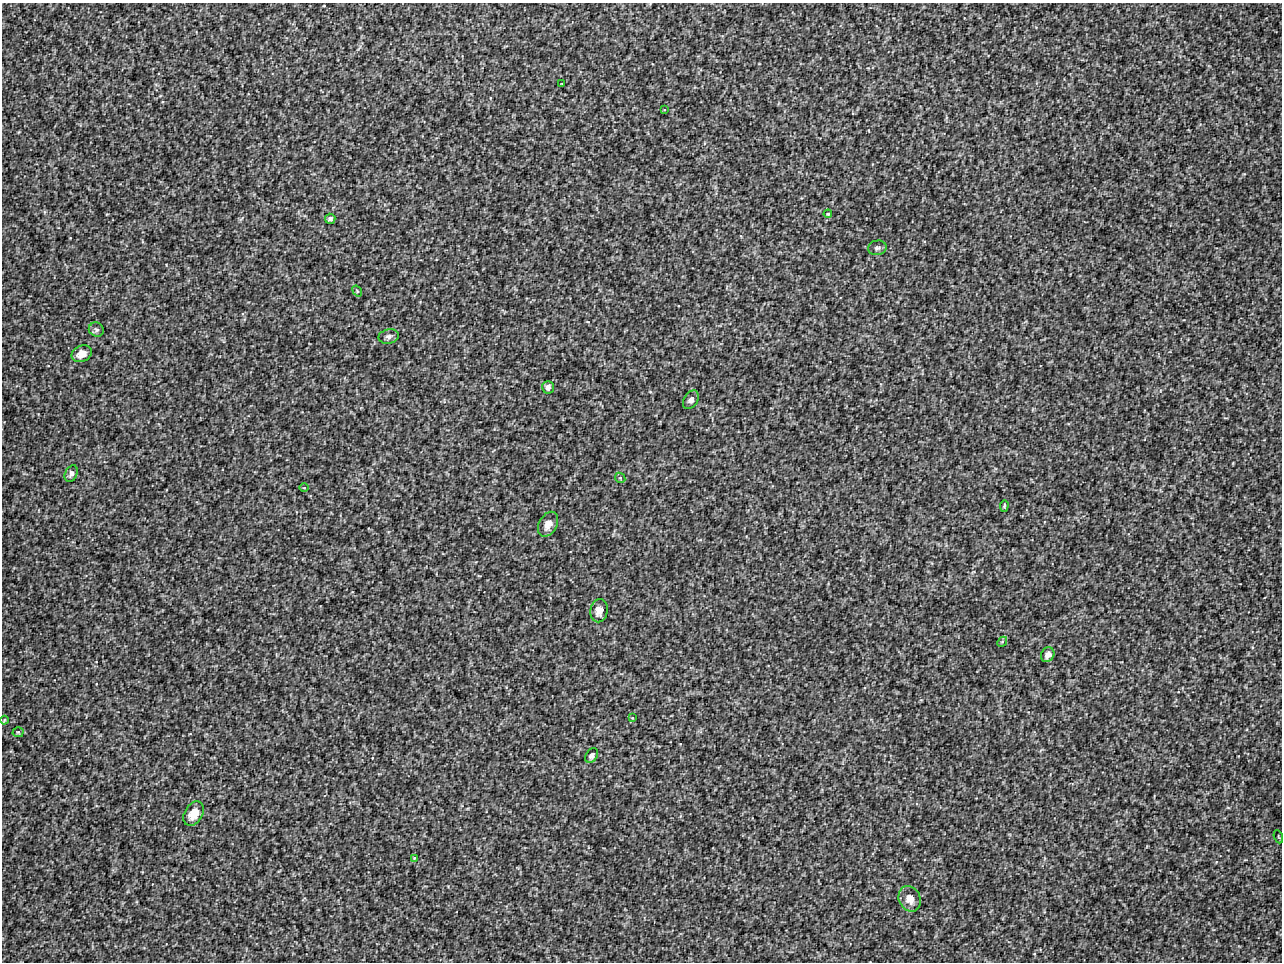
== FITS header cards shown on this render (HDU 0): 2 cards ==
NAXIS1  =                 1280 / image width
NAXIS2  =                  960 / image height

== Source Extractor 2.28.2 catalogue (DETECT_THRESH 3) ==
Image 1280 x 960 px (HDU 0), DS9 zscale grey, 1 PNG px = 1 image px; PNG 1284 x 964 px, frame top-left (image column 1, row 960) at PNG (2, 3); each listed source drawn as its Kron ellipse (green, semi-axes under 4 px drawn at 4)
Background 19.4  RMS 8.3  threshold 25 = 3 sigma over >= 5 px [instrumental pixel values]
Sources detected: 27; all 27 listed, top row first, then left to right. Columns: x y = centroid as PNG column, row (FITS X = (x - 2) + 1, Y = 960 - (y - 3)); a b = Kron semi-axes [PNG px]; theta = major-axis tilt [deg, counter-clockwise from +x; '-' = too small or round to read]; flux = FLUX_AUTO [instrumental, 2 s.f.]
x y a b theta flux
562 84 3 2 - 340
664 110 4 2 - 350
828 214 4 3 - 560
330 219 5 5 - 1400
877 248 9 7 11 1900
357 291 6 3 -54 500
96 330 7 7 - 1300
389 336 10 7 11 1900
82 354 10 8 23 5600
548 387 6 6 - 2000
691 400 10 7 56 2400
71 474 9 6 64 2000
620 478 5 5 - 770
304 488 5 3 - 500
1004 506 6 3 86 820
548 524 13 8 61 5000
599 611 12 8 80 4800
1002 642 5 4 - 810
1048 655 8 6 59 3000
632 718 4 4 - 400
4 720 4 3 - 590
18 732 5 5 - 750
592 755 8 5 55 1600
194 814 13 9 60 8200
1278 837 7 2 -69 450
414 858 3 3 - 400
910 899 13 10 -66 6200

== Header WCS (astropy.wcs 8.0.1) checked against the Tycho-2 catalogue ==
Header WCS as astropy/WCSLIB reads it (applying the file's SIP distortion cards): RA---TAN-SIP/DEC--TAN-SIP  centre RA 17:04:53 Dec -02:08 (256.22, -2.13 deg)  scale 1.72 arcsec/px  FOV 36.6' x 27.4'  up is +170 deg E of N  parity flipped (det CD > 0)
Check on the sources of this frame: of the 27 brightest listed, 11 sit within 2.6 arcsec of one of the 23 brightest Tycho-2 stars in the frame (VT <= 12.68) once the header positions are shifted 0.68 arcsec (0.03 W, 0.68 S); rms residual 1.43 arcsec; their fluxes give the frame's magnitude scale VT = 19.93 - 2.5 log10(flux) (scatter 0.41 mag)
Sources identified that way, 11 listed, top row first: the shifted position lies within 2.6 arcsec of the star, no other Tycho-2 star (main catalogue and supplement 1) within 5.2 arcsec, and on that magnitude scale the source's flux lands within +1.5 / -3 mag of the star's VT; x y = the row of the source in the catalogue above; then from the Tycho-2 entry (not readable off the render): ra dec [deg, ICRS J2000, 3 dp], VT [Tycho-2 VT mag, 2 dp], TYC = Tycho-2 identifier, HIP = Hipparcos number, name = IAU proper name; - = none
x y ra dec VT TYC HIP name
877 248 256.129 -2.263 11.48 5068-1435-1 - -
357 291 256.370 -2.199 12.34 5068-1559-1 - -
96 330 256.489 -2.159 11.74 5068-1349-1 - -
82 354 256.494 -2.146 11.39 5068-1706-1 - -
548 387 256.272 -2.170 11.68 5068-1350-1 - -
71 474 256.489 -2.089 11.24 5068-1351-1 - -
548 524 256.260 -2.106 10.73 5068-1636-1 - -
599 611 256.229 -2.070 10.02 5068-1254-1 - -
1048 655 256.015 -2.087 11.42 5068-1450-1 - -
194 814 256.402 -1.940 11.23 5068-1490-1 - -
910 899 256.059 -1.961 10.62 5068-1857-1 - -